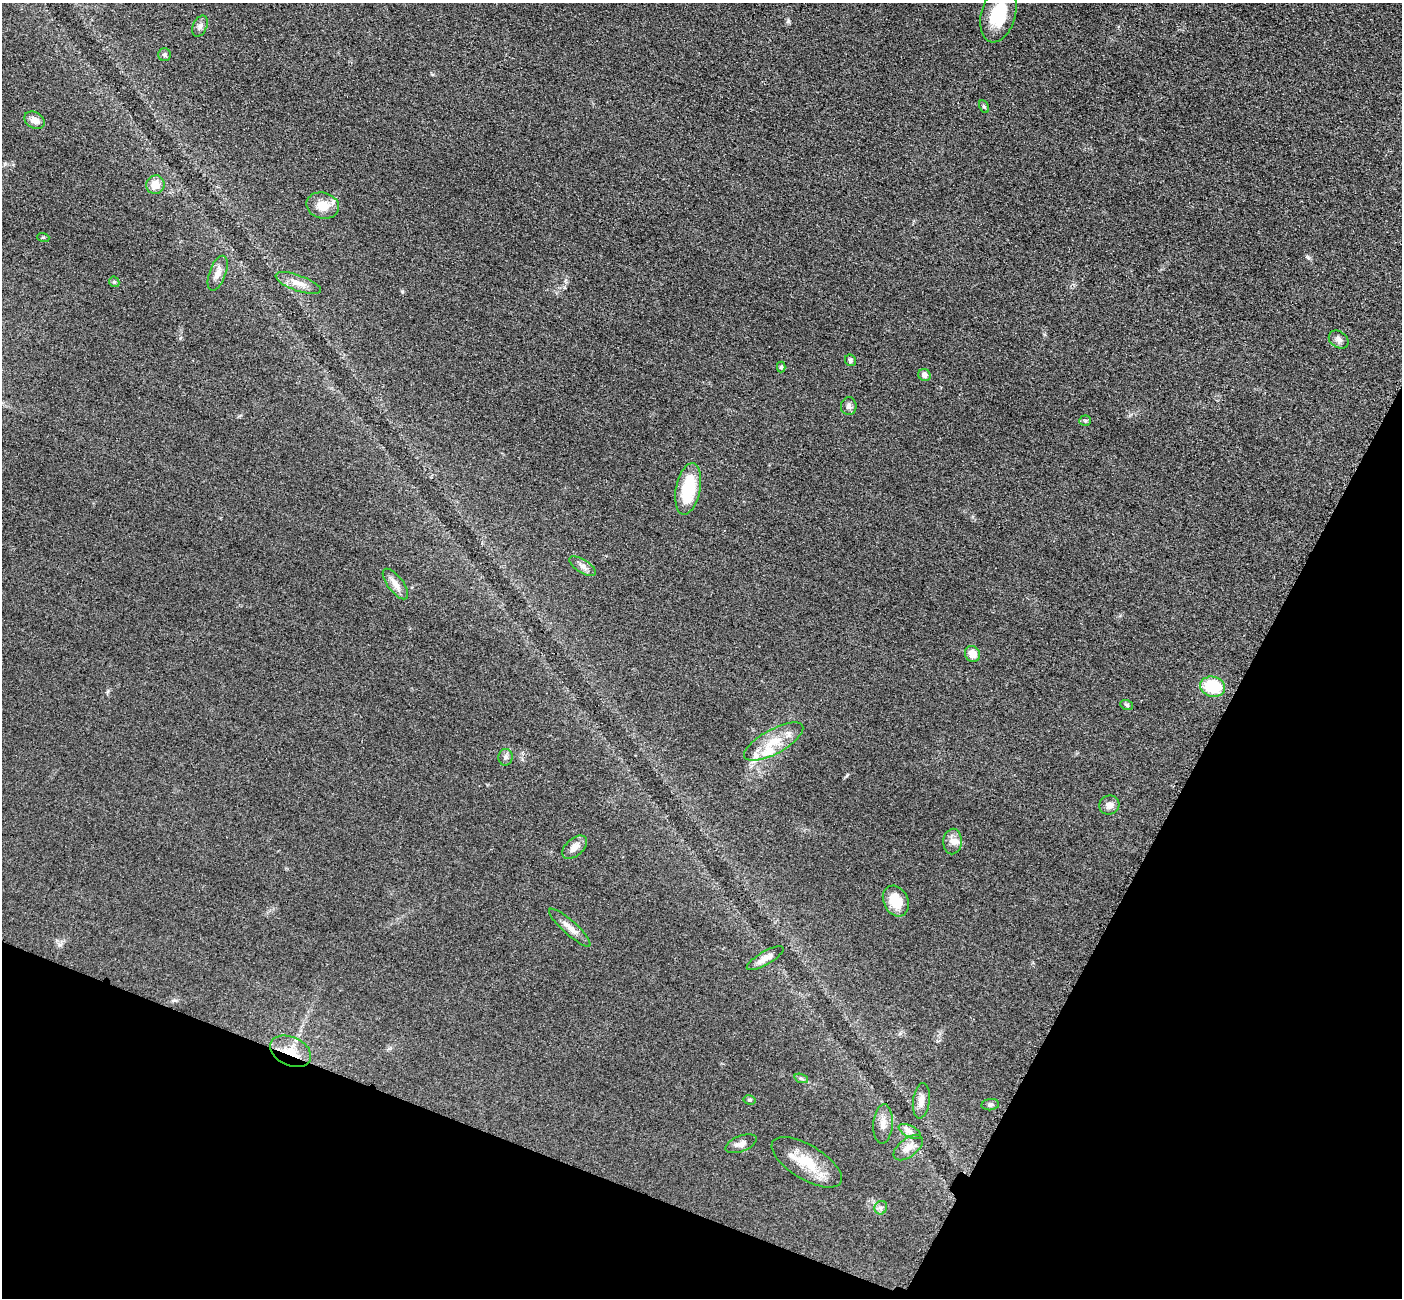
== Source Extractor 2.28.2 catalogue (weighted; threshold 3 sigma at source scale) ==
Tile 15 of 4 x 4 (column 3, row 4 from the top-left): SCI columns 2824-4223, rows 305-1600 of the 5647 x 5660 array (HDU 1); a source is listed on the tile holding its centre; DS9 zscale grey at full resolution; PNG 1404 x 1300 px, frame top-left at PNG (2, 3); each listed source drawn as its Kron ellipse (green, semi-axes under 4 px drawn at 4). Shown black and unused: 21% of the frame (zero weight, under 3 of 4 exposures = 3% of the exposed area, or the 3 px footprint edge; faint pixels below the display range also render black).
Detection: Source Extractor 2.28.2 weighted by HDU 2 'WHT'; one run over the whole footprint, this tile lists its part. Background 0.0486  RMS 0.0085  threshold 0.0382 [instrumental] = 3 sigma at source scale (4.5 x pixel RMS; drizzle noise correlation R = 1.50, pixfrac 1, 0.05/0.05 arcsec/px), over >= 5 px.
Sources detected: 46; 4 inside a brighter listed object's ellipse — not listed separately; the other 42 listed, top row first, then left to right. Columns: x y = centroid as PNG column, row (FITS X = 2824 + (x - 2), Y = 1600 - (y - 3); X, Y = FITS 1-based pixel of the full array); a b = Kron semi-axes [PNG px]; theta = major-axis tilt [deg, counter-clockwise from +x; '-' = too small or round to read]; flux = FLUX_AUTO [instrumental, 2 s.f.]
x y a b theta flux
998 14 29 17 74 33
200 26 11 7 65 3.3
164 55 6 6 - 1.7
984 106 7 4 -62 1.3
34 120 11 8 -30 6.6
155 185 9 9 - 8.4
323 206 16 13 -15 13
43 237 6 4 -18 0.87
218 273 18 8 70 6.6
114 282 5 5 - 1.2
298 283 24 8 -20 8.8
1339 339 10 8 -35 3.8
850 360 6 5 - 1.6
781 367 5 4 - 1.4
924 375 6 6 - 4.4
849 406 9 8 - 3.2
1085 421 6 5 - 1.3
688 489 26 12 79 38
583 566 15 6 -32 4.2
395 584 18 8 -53 6.9
972 654 8 7 - 8.5
1213 687 13 10 -12 34
1127 705 6 5 - 1.4
774 742 33 12 29 20
506 757 8 7 - 2.9
1109 805 10 9 - 5.1
953 842 13 9 86 5.8
575 847 14 8 41 6.7
896 901 16 12 -63 18
570 928 27 7 -42 7.1
765 958 21 6 30 6.4
291 1051 21 14 -25 16
801 1078 7 4 -19 1.6
750 1100 6 4 -11 1.4
921 1101 18 8 83 6.8
990 1105 9 5 5 2.1
883 1124 20 9 87 7.7
910 1131 12 5 -27 3.7
741 1144 16 8 22 4.9
908 1148 17 9 37 7.5
807 1162 40 17 -31 26
881 1208 7 6 - 2.3
Overlapping masked pixels (flux is a lower limit): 1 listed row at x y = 291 1051
Isophote crosses this tile's border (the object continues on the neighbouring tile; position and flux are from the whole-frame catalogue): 1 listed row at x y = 998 14
Unlisted compact peaks at least as high as the median listed source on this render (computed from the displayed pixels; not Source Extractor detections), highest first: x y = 788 21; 1308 257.